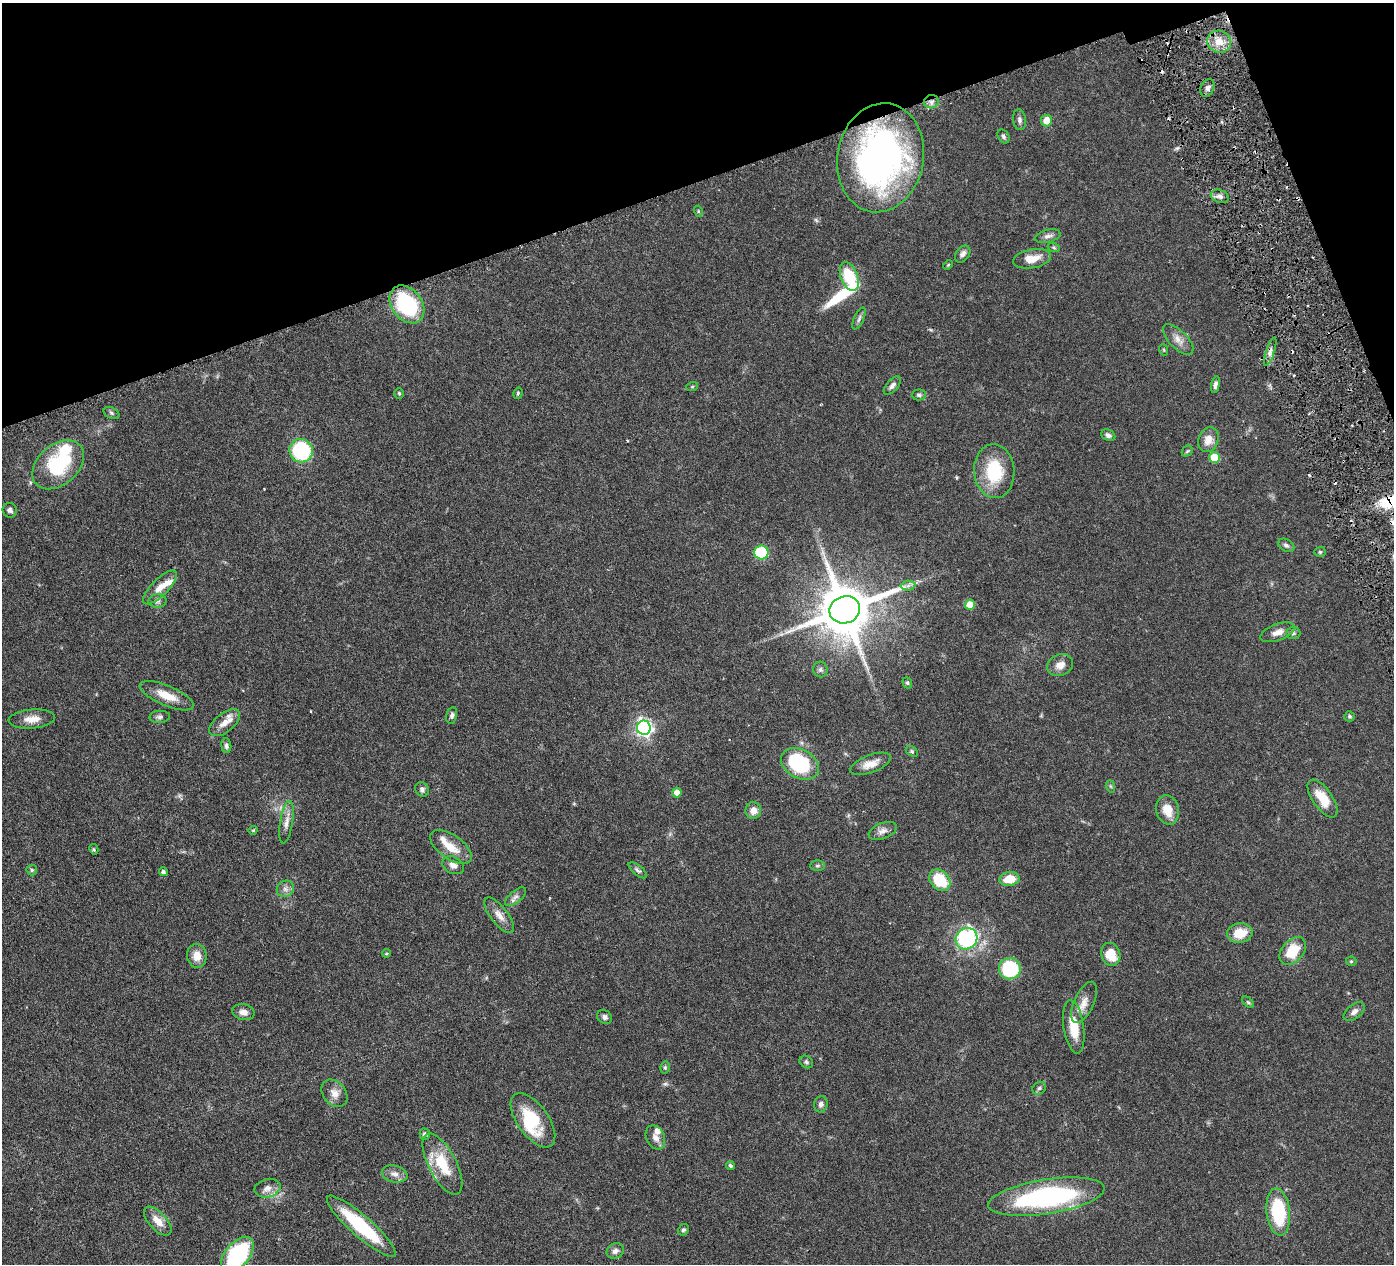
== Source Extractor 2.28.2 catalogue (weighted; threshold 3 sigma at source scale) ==
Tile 3 of 4 x 4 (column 3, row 1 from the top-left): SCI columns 2789-4180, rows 4087-5348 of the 5578 x 5520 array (HDU 1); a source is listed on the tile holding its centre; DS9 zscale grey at full resolution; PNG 1396 x 1266 px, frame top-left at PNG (2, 3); each listed source drawn as its Kron ellipse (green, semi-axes under 4 px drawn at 4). Shown black and unused: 17% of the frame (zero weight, under 3 of 6 exposures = <1% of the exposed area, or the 3 px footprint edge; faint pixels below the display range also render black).
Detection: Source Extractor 2.28.2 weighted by HDU 2 'WHT'; one run over the whole footprint, this tile lists its part. Background 0.0851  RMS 0.0036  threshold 0.0146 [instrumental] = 3 sigma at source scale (4.09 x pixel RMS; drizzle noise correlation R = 1.36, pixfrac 0.8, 0.05/0.05 arcsec/px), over >= 5 px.
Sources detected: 125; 3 inside a brighter object's white glare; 5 cosmic-ray / hot-pixel residue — neither listed nor drawn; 4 inside a brighter listed object's ellipse — not listed separately; the other 113 listed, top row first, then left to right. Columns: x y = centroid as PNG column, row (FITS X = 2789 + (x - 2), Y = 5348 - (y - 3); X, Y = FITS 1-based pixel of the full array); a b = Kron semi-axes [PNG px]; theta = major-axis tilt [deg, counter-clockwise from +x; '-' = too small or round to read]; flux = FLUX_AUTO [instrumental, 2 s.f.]
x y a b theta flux
1219 42 12 11 - 3.7
1207 88 9 6 65 1.2
931 102 7 6 - 1.4
1019 120 10 6 -83 1.1
1046 120 6 5 - 4.2
1003 136 7 5 -58 0.75
880 158 55 43 80 120
1220 196 9 6 -20 1.4
698 211 5 3 - 0.33
1048 236 13 6 14 1.5
1054 248 6 4 -20 0.48
963 254 9 6 52 1.5
1032 259 19 9 10 5
948 265 5 3 - 0.35
849 277 15 8 -69 15
407 304 21 15 -53 29
859 319 12 5 67 0.95
1178 339 19 9 -45 2.9
1164 350 6 3 -71 0.36
1270 352 15 4 72 1.4
1215 385 8 4 78 0.97
892 386 11 5 48 1.2
692 387 6 4 20 0.39
399 393 5 4 - 0.44
518 393 6 4 75 0.47
919 395 7 5 1 0.74
111 413 8 5 -28 0.64
1108 435 7 5 -25 1.1
1208 440 13 10 69 3.5
301 451 12 11 - 27
1187 451 6 5 - 0.47
1214 457 5 5 - 11
58 465 29 20 41 23
994 471 27 20 -86 16
10 510 7 7 - 1.1
1286 545 9 6 -28 0.84
1320 552 6 5 - 0.6
761 553 7 7 - 18
908 586 7 5 2 0.94
160 587 22 8 45 4.1
157 601 9 6 1 1.2
970 605 5 5 - 6.1
845 610 15 13 18 2200
1278 632 18 8 20 2.8
1293 633 7 6 - 0.71
1060 665 13 10 21 2.8
820 670 8 7 - 0.86
907 683 6 4 -69 0.52
167 696 29 10 -23 5.7
452 715 8 5 78 0.98
1349 716 5 5 - 0.55
160 717 10 6 2 0.93
32 719 23 9 5 3.5
225 723 18 9 38 3.5
644 728 7 7 - 110
226 746 7 5 -84 0.86
912 751 6 4 -32 0.52
800 764 20 14 -29 25
870 764 21 9 20 3.6
1110 786 6 4 -70 0.49
422 789 7 6 - 0.99
677 792 5 4 - 3.3
1323 799 22 10 -55 6.9
753 810 8 8 - 2.6
1168 810 15 11 -75 5.1
286 822 21 6 80 2.4
253 830 4 3 - 0.26
883 831 15 8 21 1.8
451 847 24 12 -35 5.8
94 849 5 4 - 0.38
453 865 11 8 -27 1.9
817 866 7 5 0 0.61
32 870 5 5 - 0.56
638 870 11 5 -41 0.89
163 872 4 4 - 0.89
1009 879 10 7 9 5.7
940 880 12 9 -47 13
285 889 9 8 - 1.5
516 897 13 6 40 1.4
499 915 21 8 -52 3
1240 933 13 9 8 6.4
967 939 11 10 - 36
1293 951 16 10 50 8.8
386 953 4 3 - 0.47
1111 954 12 9 -72 7
197 956 12 10 -81 3.6
1351 961 5 5 - 0.41
1010 969 11 10 - 21
1084 1002 22 10 66 3.6
1248 1002 7 4 -44 0.49
244 1012 11 8 -12 2.2
1354 1012 12 7 39 1.7
605 1017 8 6 -34 1
1074 1027 27 10 -81 8.5
806 1062 7 6 - 0.64
665 1067 6 4 77 0.53
1039 1088 7 6 - 0.8
334 1093 15 11 -51 2.8
821 1104 8 6 79 1.1
533 1120 31 15 -54 14
425 1134 6 5 - 0.8
655 1137 13 9 -65 2.1
442 1164 34 14 -62 12
730 1165 4 4 - 0.53
395 1174 13 8 -14 2.1
267 1188 13 9 15 2.3
1046 1197 59 17 9 59
1278 1212 24 11 -83 21
158 1221 18 9 -47 3.8
361 1226 45 10 -41 24
683 1230 6 5 - 0.6
615 1251 9 7 30 1.5
237 1254 21 12 50 36
Overlapping masked pixels (flux is a lower limit): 3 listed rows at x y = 931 102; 880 158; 1270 352
Isophote crosses this tile's border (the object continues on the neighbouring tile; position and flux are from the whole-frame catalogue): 1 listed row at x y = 237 1254